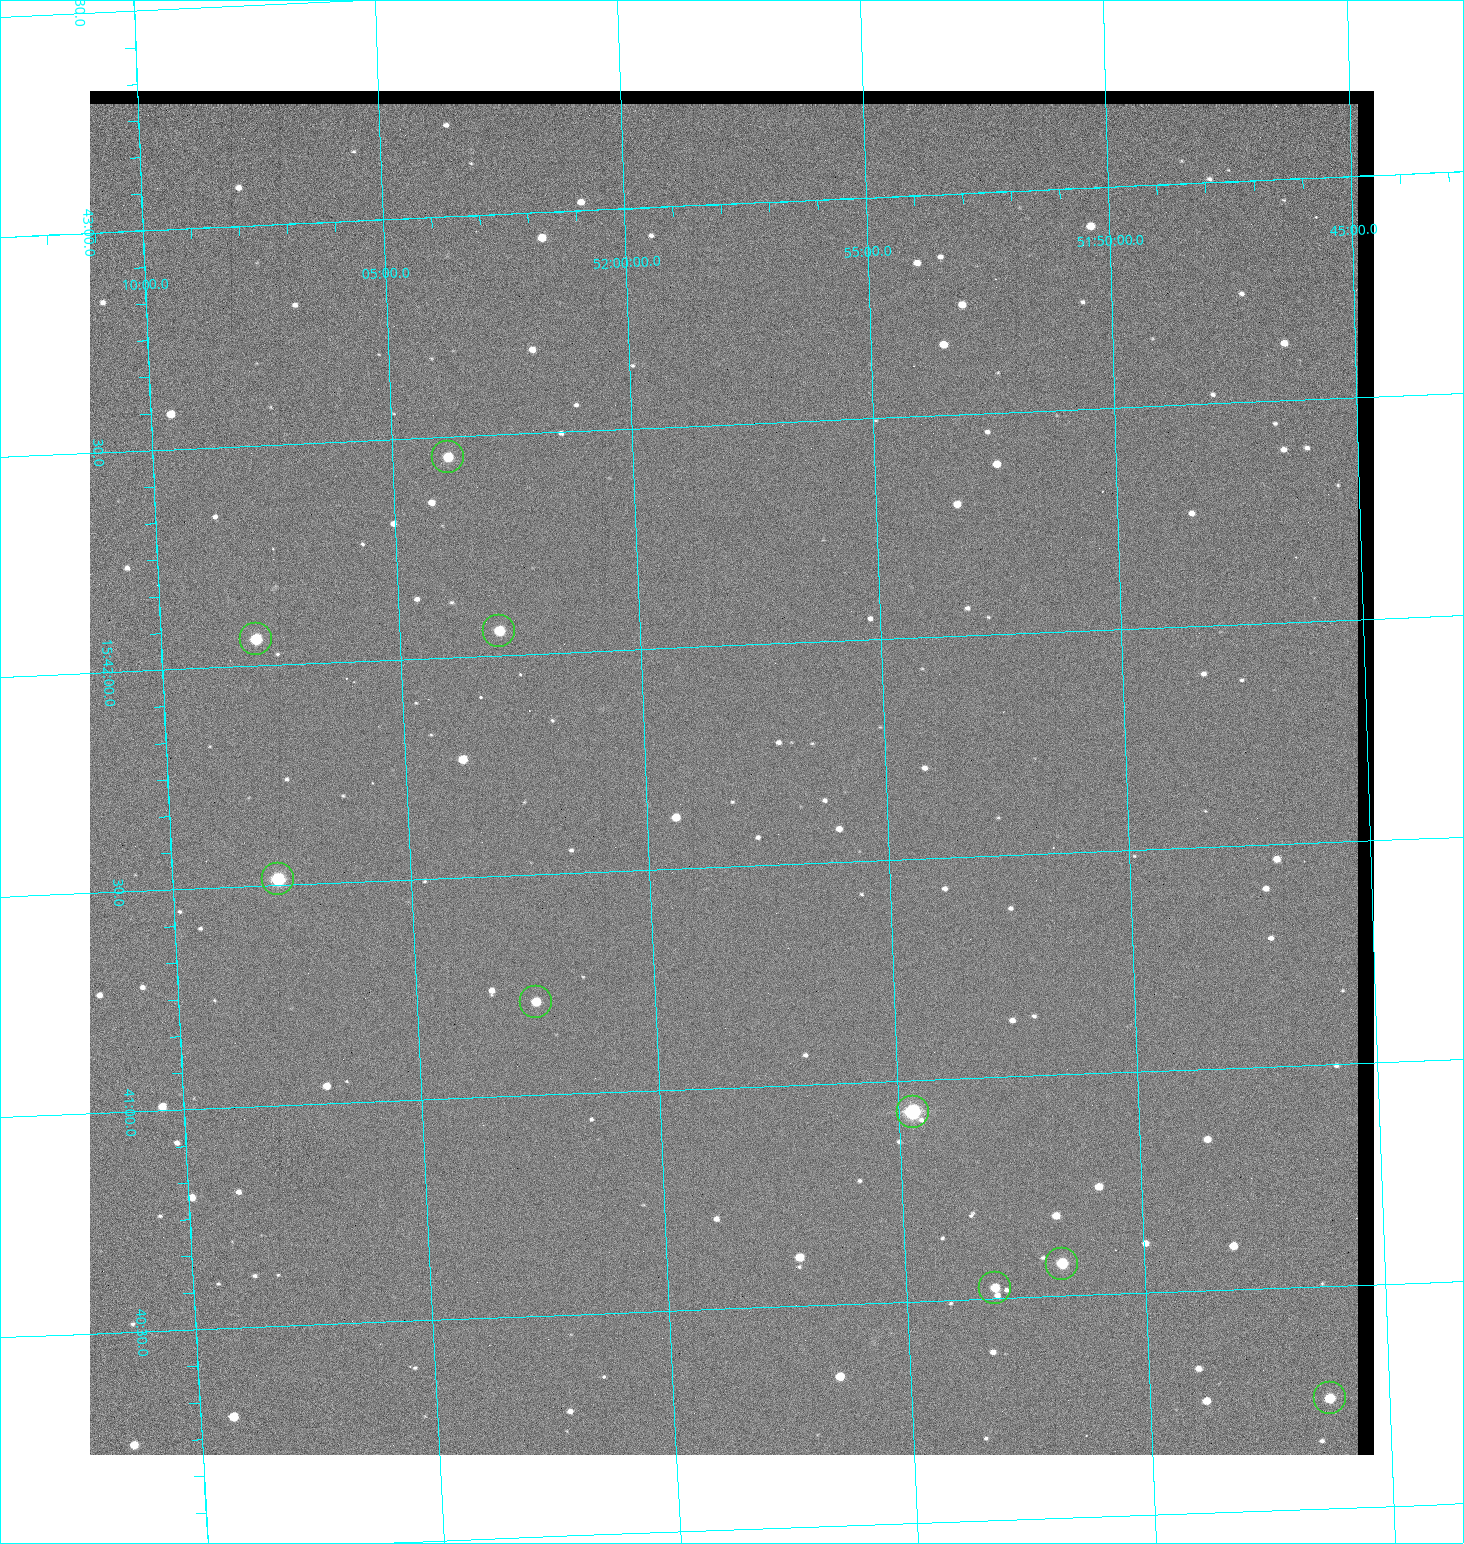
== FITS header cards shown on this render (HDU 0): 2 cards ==
NAXIS1  =                 1284 / length of data axis 1
NAXIS2  =                 1364 / length of data axis 2

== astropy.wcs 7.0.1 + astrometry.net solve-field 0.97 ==
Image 1284 x 1364 px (HDU 0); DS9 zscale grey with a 90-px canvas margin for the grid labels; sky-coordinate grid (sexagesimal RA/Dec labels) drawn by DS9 from the SOLVED WCS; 9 Tycho-2 reference stars matched to detected sources circled (green)
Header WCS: RA---TAN/DEC--TAN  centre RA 15:41:43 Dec +51:58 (235.43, +51.97 deg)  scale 1.26 arcsec/px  FOV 26.9' x 28.5'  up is +92 deg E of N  parity flipped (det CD > 0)
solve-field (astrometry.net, Tycho-2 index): VERIFIED the header's WCS against the Tycho-2 star catalogue (9 matches, 0 conflicts) and refined it, rather than solving blind
Solved WCS: RA---TAN-SIP/DEC--TAN-SIP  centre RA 15:41:43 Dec +51:58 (235.43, +51.97 deg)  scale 1.25 arcsec/px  FOV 26.8' x 28.5'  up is +92 deg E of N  parity flipped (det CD > 0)
The solver's refit moves the header's centre by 0.46 arcsec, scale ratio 0.9965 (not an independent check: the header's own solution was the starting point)
Tycho-2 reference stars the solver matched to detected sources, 9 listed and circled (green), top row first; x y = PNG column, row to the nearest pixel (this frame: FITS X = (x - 90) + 1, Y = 1364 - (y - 91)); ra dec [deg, ICRS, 3 dp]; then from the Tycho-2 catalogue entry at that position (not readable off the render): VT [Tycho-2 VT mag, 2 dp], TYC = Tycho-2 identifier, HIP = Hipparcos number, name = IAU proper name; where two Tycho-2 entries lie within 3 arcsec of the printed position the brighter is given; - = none
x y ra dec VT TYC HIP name
448 457 235.614 +52.064 11.61 3489-1132-1 - -
499 631 235.514 +52.049 11.19 3489-1407-1 - -
256 639 235.515 +52.133 11.12 3489-1380-1 - -
278 879 235.378 +52.130 9.31 3489-1322-1 76850 -
536 1002 235.303 +52.042 11.52 3489-958-1 - -
913 1112 235.232 +51.912 9.59 3489-824-1 - -
1062 1264 235.143 +51.862 10.97 3489-1016-1 - -
995 1288 235.131 +51.886 12.29 3489-908-1 - -
1330 1398 235.062 +51.771 11.53 3489-1453-1 - -